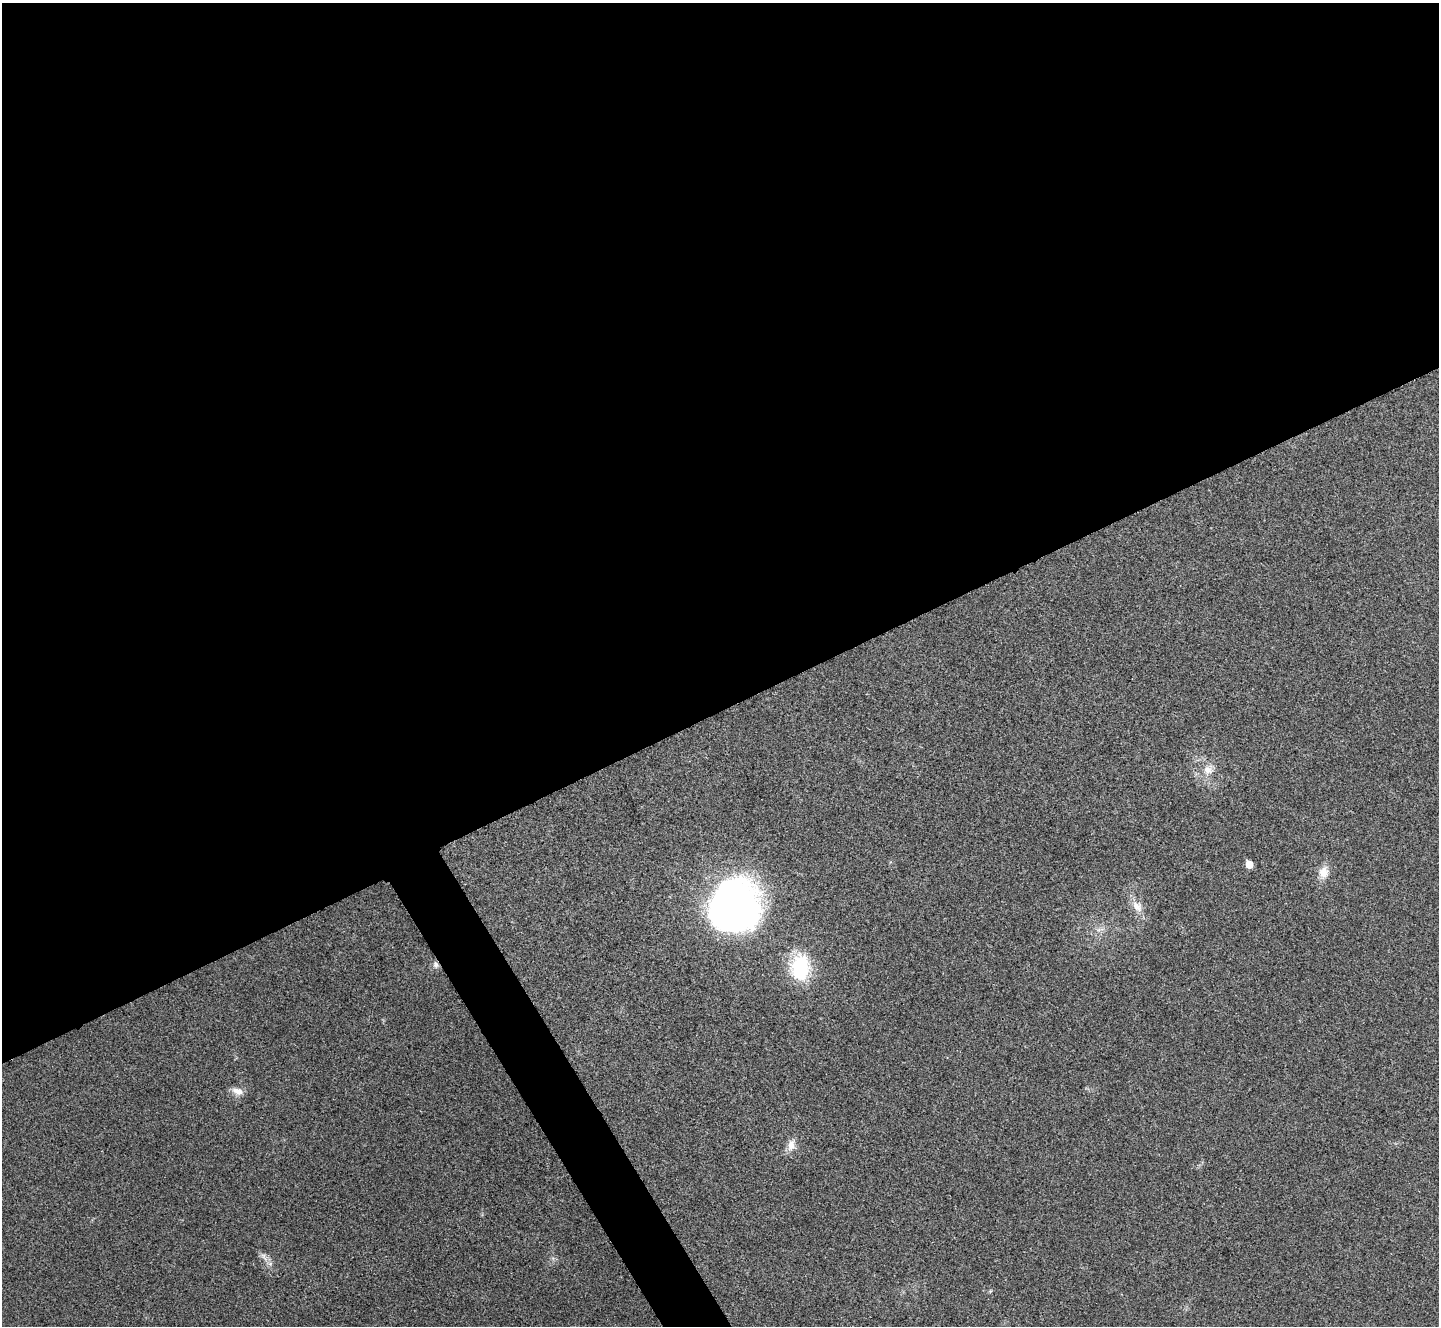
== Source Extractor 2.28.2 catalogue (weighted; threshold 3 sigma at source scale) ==
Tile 2 of 4 x 4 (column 2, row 1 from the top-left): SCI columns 1450-2886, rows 4132-5455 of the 5767 x 5763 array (HDU 1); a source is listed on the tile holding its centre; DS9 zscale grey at full resolution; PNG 1441 x 1328 px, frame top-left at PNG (2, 3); no overlay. Shown black and unused: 55% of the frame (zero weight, under 3 of 4 exposures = <1% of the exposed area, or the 3 px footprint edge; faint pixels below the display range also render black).
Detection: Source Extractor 2.28.2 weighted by HDU 2 'WHT'; one run over the whole footprint, this tile lists its part. Background 0.0555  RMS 0.0067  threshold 0.0303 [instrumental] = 3 sigma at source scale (4.5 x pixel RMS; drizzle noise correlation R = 1.50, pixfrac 1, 0.05/0.05 arcsec/px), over >= 5 px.
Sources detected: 12; all 12 listed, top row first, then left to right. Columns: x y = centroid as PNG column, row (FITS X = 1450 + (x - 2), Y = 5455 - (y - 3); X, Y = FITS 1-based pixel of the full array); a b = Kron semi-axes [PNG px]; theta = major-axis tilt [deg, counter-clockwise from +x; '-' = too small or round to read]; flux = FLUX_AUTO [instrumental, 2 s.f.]
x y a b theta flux
1208 770 13 11 -22 7
1249 864 6 5 - 12
1324 872 16 13 78 7.9
734 906 47 44 71 310
1137 906 17 12 -48 7.5
1100 929 13 3 10 2.3
435 965 10 7 -77 2.7
800 967 22 15 88 55
238 1091 15 8 -14 5.4
791 1145 16 10 82 6
264 1257 17 5 -54 3.7
990 1291 6 3 71 0.73
Overlapping masked pixels (flux is a lower limit): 1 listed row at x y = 435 965